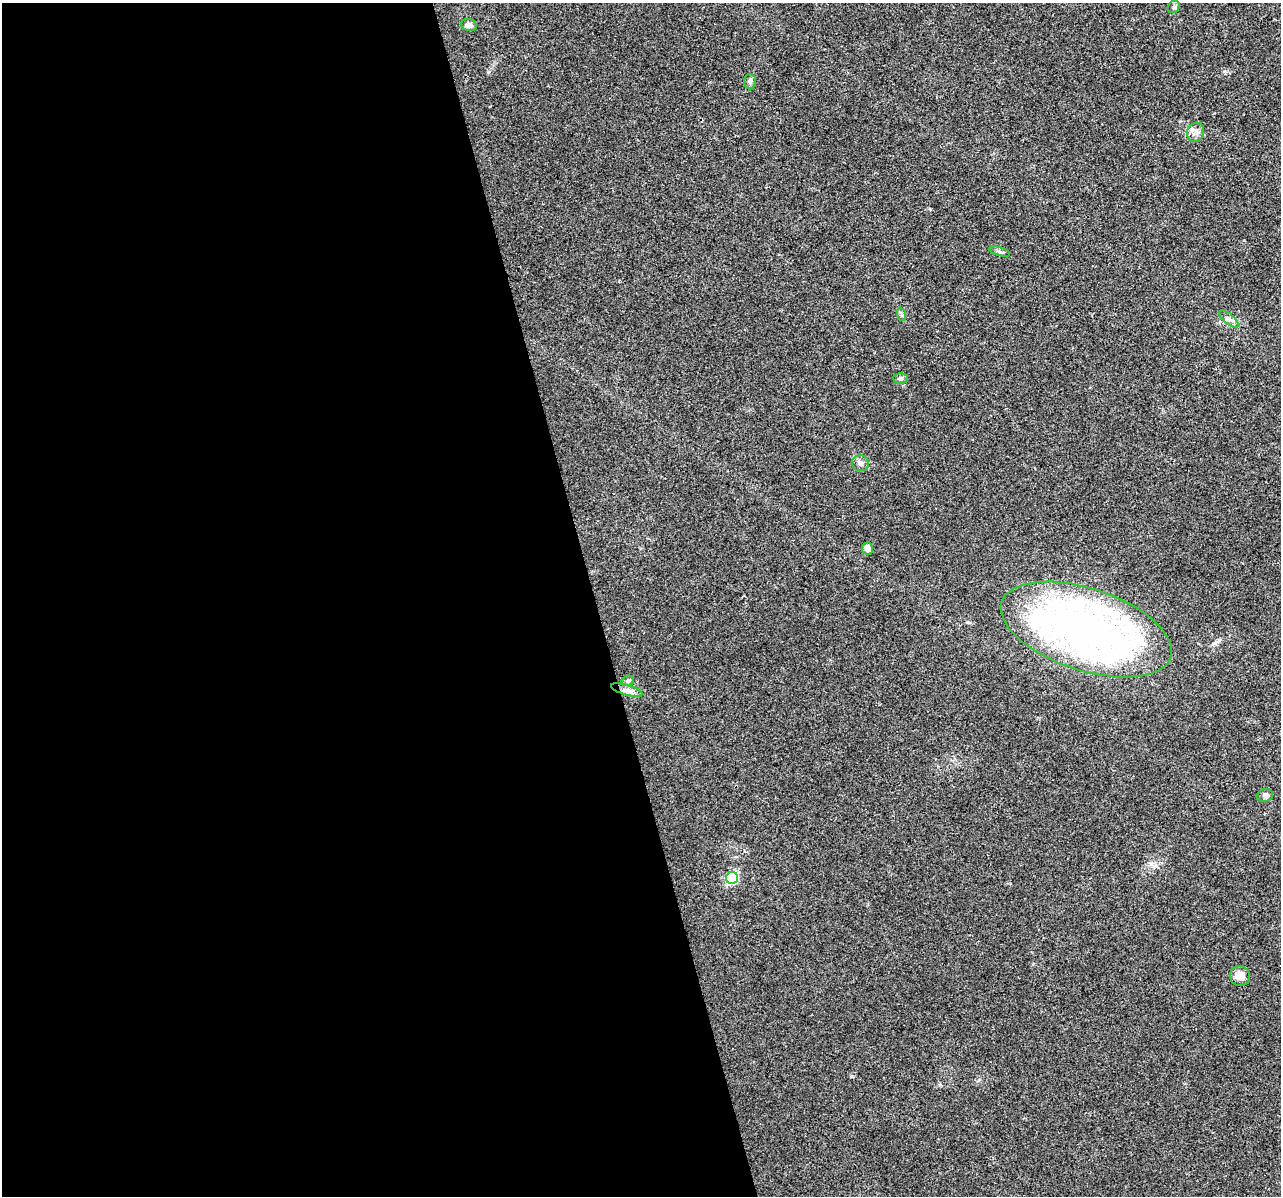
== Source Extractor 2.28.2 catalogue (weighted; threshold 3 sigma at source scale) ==
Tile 9 of 4 x 4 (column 1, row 3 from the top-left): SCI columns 1-1279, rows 1286-2479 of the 5117 x 4912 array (HDU 1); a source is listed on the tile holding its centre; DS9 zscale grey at full resolution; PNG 1283 x 1198 px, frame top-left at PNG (2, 3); each listed source drawn as its Kron ellipse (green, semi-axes under 4 px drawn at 4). Shown black and unused: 46% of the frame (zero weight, under 2 of 3 exposures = <1% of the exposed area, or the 3 px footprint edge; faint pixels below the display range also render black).
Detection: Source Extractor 2.28.2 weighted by HDU 2 'WHT'; one run over the whole footprint, this tile lists its part. Background 0.0308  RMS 0.0062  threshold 0.028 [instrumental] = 3 sigma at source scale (4.5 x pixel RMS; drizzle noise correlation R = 1.50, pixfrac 1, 0.0396/0.0396 arcsec/px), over >= 5 px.
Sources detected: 16; all 16 listed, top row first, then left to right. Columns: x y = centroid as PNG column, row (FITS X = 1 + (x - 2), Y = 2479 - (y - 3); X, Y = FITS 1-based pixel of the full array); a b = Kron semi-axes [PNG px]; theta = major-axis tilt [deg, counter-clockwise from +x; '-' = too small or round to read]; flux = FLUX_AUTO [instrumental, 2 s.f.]
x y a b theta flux
1174 7 7 5 47 1.2
469 25 8 6 -14 2.7
750 82 8 6 -88 1.4
1195 132 10 8 62 3.3
1000 252 10 3 -15 1.1
901 314 7 4 -71 1.1
1229 319 12 5 -41 2.1
900 378 7 5 1 1.3
860 463 8 8 - 2.5
867 548 6 5 - 2.6
1086 629 89 41 -18 350
628 681 6 5 - 1.2
627 690 16 5 -16 3.3
1265 795 8 6 14 1.7
732 878 6 6 - 56
1240 976 10 9 - 5.9